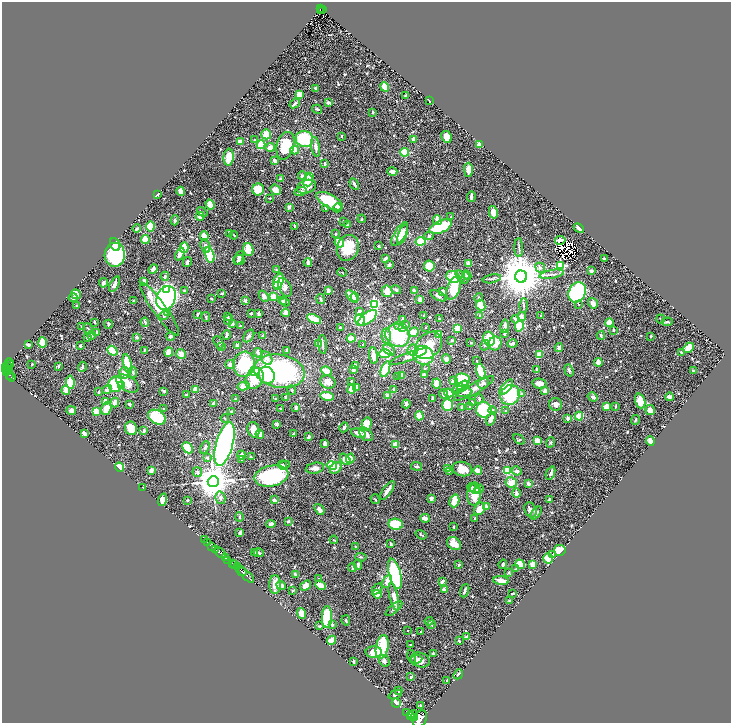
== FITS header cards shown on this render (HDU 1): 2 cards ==
NAXIS1  =                 1457
NAXIS2  =                 1442

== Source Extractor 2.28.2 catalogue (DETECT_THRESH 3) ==
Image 1457 x 1442 px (HDU 1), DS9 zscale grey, zoomed out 1/2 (1 PNG px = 2 x 2 image px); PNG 733 x 725 px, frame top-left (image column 1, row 1442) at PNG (2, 2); each listed source drawn as its Kron ellipse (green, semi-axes under 4 px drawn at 4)
Background 0.927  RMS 0.029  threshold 0.0872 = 3 sigma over >= 5 px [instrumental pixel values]
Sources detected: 760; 39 cannot appear on this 1/2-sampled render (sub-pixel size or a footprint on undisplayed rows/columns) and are neither listed nor drawn; of the other 721, the 500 brightest by FLUX_AUTO listed and drawn (221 fainter detections omitted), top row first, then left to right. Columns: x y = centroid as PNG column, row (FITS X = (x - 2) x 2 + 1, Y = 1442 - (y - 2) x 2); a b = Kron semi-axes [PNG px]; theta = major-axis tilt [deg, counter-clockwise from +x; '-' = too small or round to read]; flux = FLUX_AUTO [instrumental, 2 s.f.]
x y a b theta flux
320 9 2 1 - 22
322 10 3 1 - 14
321 11 2 1 - 6.6
385 87 5 3 - 130
315 88 2 2 - 8.5
299 95 4 3 - 91
406 95 2 2 - 9.8
429 101 3 2 - 5.1
295 103 5 2 - 11
329 103 4 3 - 26
317 109 5 3 - 10
372 112 3 2 - 14
266 134 5 5 - 74
342 136 4 3 - 5.5
447 137 6 5 - 54
304 139 9 8 - 260
414 139 4 3 - 28
255 140 3 3 - 8.1
240 142 3 3 - 37
480 144 4 3 - 32
261 145 4 4 - 200
285 146 14 8 75 190
270 147 4 3 - 35
316 147 10 4 -81 32
295 150 4 4 - 57
405 152 4 3 - 150
229 157 8 5 84 100
275 161 4 2 - 27
325 164 3 2 - 14
468 170 7 4 -89 43
392 172 5 3 - 37
302 176 4 3 - 13
310 177 4 3 - 45
280 179 3 2 - 14
308 180 6 5 - 120
354 184 6 3 -60 18
307 187 10 6 20 57
258 189 6 6 - 150
275 190 6 4 -38 36
181 191 5 3 - 43
300 192 6 4 20 20
157 194 3 2 - 10
471 197 5 2 - 28
270 198 3 2 - 5.5
330 201 15 6 -29 210
210 205 5 3 - 56
289 207 3 2 - 22
326 208 3 3 - 8.2
337 208 4 3 - 24
202 212 6 3 -37 6.8
493 212 6 4 -78 66
200 216 4 3 - 26
451 217 3 2 - 8.6
362 219 4 3 - 6.1
175 220 5 4 - 8.1
437 220 5 3 - 38
343 221 2 2 - 17
347 225 2 2 - 16
150 226 5 4 - 250
295 226 2 2 - 12
441 227 12 6 24 320
137 228 4 2 - 11
579 228 6 3 -47 25
229 234 4 2 - 9.3
336 234 4 3 - 7.9
400 234 13 5 59 73
234 235 4 2 - 6.2
403 235 10 4 69 63
204 236 4 3 - 46
429 236 5 4 - 14
145 239 4 4 - 93
560 240 5 3 - 16
421 241 5 3 - 170
339 243 5 4 - 120
115 244 7 4 -67 33
205 246 6 4 -66 22
379 246 3 2 - 9.3
184 247 5 4 - 98
348 248 13 10 70 150
519 248 9 2 -90 9
248 250 6 5 - 93
180 254 7 3 65 39
115 255 12 10 86 590
209 255 8 4 -73 260
239 258 7 3 62 20
385 259 3 2 - 16
604 259 3 2 - 9.2
239 260 5 5 - 27
187 262 5 2 - 10
308 262 4 3 - 17
468 264 3 3 - 27
389 265 4 3 - 16
429 266 5 5 - 92
560 266 3 3 - 450
540 268 5 4 - 13
153 269 5 4 - 26
276 270 3 2 - 5.4
591 271 4 3 - 9
342 272 4 2 - 5.1
552 274 12 3 10 16
467 275 5 3 - 11
165 276 4 3 - 16
460 276 6 4 -58 12
453 277 7 5 -34 160
521 277 6 6 - 28000
465 278 6 4 66 12
492 279 9 3 11 9.9
144 281 4 3 - 41
278 281 8 5 69 110
103 283 5 3 - 16
114 284 8 4 63 21
278 285 3 3 - 350
285 287 10 6 -65 38
454 288 12 6 69 170
167 290 4 4 - 480
328 290 3 3 - 19
396 290 5 4 - 7.8
184 291 3 3 - 5.1
387 291 6 5 - 61
414 291 3 3 - 21
442 292 3 3 - 32
577 292 10 8 63 610
222 293 4 2 - 7.6
76 294 5 4 - 24
264 296 6 4 -51 19
438 296 9 4 -28 17
273 297 4 3 - 44
352 297 7 3 -45 71
355 297 5 4 - 89
73 298 4 4 - 12
166 298 12 9 68 2200
211 298 3 3 - 7.4
478 298 4 4 - 7.9
321 299 5 3 - 10
133 300 3 3 - 5.7
420 300 3 3 - 36
245 301 3 2 - 16
283 301 4 4 - 11
285 302 5 4 - 15
593 303 5 4 - 27
374 304 4 3 - 770
579 304 4 3 - 6.3
481 305 6 4 -63 83
523 305 7 3 88 7
77 306 2 2 - 16
160 309 32 7 -54 180
359 311 4 3 - 11
168 313 3 3 - 8.9
251 313 3 3 - 7.1
286 313 4 2 - 50
197 314 3 2 - 9.4
259 314 3 2 - 34
164 315 5 4 - 14
424 315 2 2 - 6.4
541 315 2 2 - 5.3
227 316 3 2 - 5.2
480 316 4 3 - 13
522 316 4 4 - 21
206 317 5 3 - 6.3
368 318 11 5 37 290
229 319 5 3 - 30
314 319 7 3 -26 190
403 319 3 2 - 9.7
439 319 3 2 - 11
515 319 4 3 - 19
660 319 4 2 - 5.4
360 320 6 5 - 130
95 322 3 2 - 5.2
145 322 4 3 - 9.8
667 322 6 3 3 8.6
233 323 3 2 - 23
609 323 4 3 - 81
108 324 4 3 - 7.8
405 324 3 3 - 10
399 325 3 3 - 6
82 326 3 2 - 6.8
240 326 3 2 - 5.9
505 326 7 3 81 22
519 326 5 4 - 120
340 327 2 2 - 7.6
402 327 3 3 - 18
426 327 2 2 - 5.1
457 328 4 4 - 78
88 329 5 2 - 6.9
614 330 3 3 - 9.6
414 332 5 4 - 64
96 333 4 3 - 12
504 333 4 3 - 20
439 334 3 3 - 62
91 335 4 3 - 7.7
227 335 5 3 - 18
397 335 12 11 - 300
601 335 4 2 - 6.6
171 336 4 3 - 12
249 336 7 4 55 16
263 336 4 3 - 9.2
386 336 7 4 87 19
651 336 4 3 - 6.9
136 337 3 3 - 13
88 338 3 3 - 17
351 338 4 3 - 56
489 339 7 5 -73 200
452 340 3 2 - 9.9
42 343 5 3 - 87
219 343 7 3 -61 8.3
471 343 3 2 - 8.4
495 343 7 6 - 57
318 344 3 2 - 15
323 344 9 2 -85 11
363 344 2 2 - 7.6
512 344 5 4 - 13
28 345 3 2 - 14
237 345 4 4 - 16
428 345 15 11 47 110
485 345 5 3 - 12
80 346 2 2 - 13
221 347 3 3 - 6.8
559 348 4 4 - 19
688 348 6 4 47 61
144 350 2 2 - 6
287 350 4 2 - 12
389 350 7 4 -39 17
413 350 5 5 - 15
112 351 5 4 - 150
169 352 4 4 - 56
681 352 3 2 - 6.8
258 353 5 3 - 17
181 354 5 5 - 33
385 354 6 4 2 170
539 354 4 4 - 37
423 355 10 9 - 250
373 356 8 3 -84 52
408 357 20 3 20 29
266 358 7 5 -56 24
446 359 5 3 - 24
477 361 2 2 - 6.1
9 362 4 2 - 83
598 362 4 4 - 50
9 364 3 2 - 140
32 364 2 2 - 21
127 364 10 4 -76 210
230 364 4 4 - 23
244 364 12 11 - 370
59 366 4 3 - 5.3
355 366 3 3 - 42
5 367 2 2 - 340
8 367 3 2 - 180
82 367 5 3 - 12
385 369 8 3 70 200
425 369 4 3 - 5.9
6 370 2 2 - 290
353 370 3 3 - 14
536 370 4 2 - 16
569 370 6 3 -72 9.4
8 371 2 2 - 61
255 371 5 5 - 51
279 371 25 16 -10 860
326 371 6 3 -23 45
481 371 7 3 -73 180
693 371 3 2 - 9.9
6 372 4 2 - 380
124 373 5 5 - 55
133 373 6 4 -82 12
9 375 2 2 - 150
267 375 9 7 -60 170
401 375 3 2 - 53
424 375 2 2 - 66
398 376 4 3 - 5.6
11 377 4 1 - 140
254 379 11 8 57 130
462 380 7 6 - 180
351 381 3 2 - 5.1
454 381 4 3 - 31
70 382 6 4 -84 130
328 382 8 6 -19 35
127 383 12 7 -31 66
483 383 6 5 - 15
116 384 8 7 - 230
436 384 5 3 - 73
540 384 7 5 -12 35
122 386 3 3 - 14
243 386 6 4 13 61
463 386 6 4 51 18
506 387 9 4 49 95
356 388 4 3 - 17
458 388 5 4 - 17
195 389 4 3 - 42
352 389 5 3 - 67
394 389 2 2 - 13
474 389 23 5 30 55
66 390 4 3 - 53
107 390 5 4 - 39
292 390 5 3 - 5.9
164 391 4 2 - 7.4
545 391 4 4 - 17
99 392 3 2 - 7.8
464 392 8 4 7 13
448 393 5 3 - 68
444 394 5 3 - 21
522 394 3 3 - 20
187 395 3 3 - 18
510 395 10 9 - 270
327 396 7 3 -9 170
387 396 3 2 - 36
286 397 2 2 - 23
592 397 5 4 - 15
669 397 4 3 - 23
433 398 3 2 - 15
235 399 3 2 - 5.7
276 399 4 3 - 5.2
479 399 4 3 - 7.8
106 401 4 3 - 33
640 401 7 5 -71 100
115 403 5 4 - 40
214 403 4 3 - 27
472 403 3 3 - 9
129 404 3 2 - 14
406 404 4 3 - 24
555 404 6 6 - 23
448 405 5 5 - 180
606 406 4 3 - 75
615 406 4 2 - 7.1
462 407 3 3 - 16
470 407 4 3 - 7.3
296 408 3 3 - 16
106 409 7 5 71 87
164 409 4 3 - 5.8
281 409 3 2 - 7.4
71 410 5 4 - 19
484 410 8 7 - 270
492 410 4 3 - 10
650 410 5 4 - 33
96 411 4 3 - 120
506 411 4 3 - 6.7
231 412 3 2 - 7.4
419 416 4 4 - 75
579 416 4 4 - 80
157 417 9 6 -31 210
225 419 4 3 - 5.6
491 419 7 4 69 31
568 419 3 3 - 17
635 420 5 2 - 7.1
277 424 2 2 - 12
367 424 6 5 - 85
344 427 5 2 - 13
131 428 7 6 - 91
144 430 3 3 - 12
254 430 8 6 -74 52
84 433 4 3 - 18
358 433 8 3 -18 38
260 434 4 3 - 49
293 434 3 2 - 17
366 434 8 5 -47 31
309 437 3 3 - 13
519 439 6 2 -34 5.8
537 440 3 3 - 55
650 441 5 4 - 21
551 442 5 3 - 6.8
224 444 22 8 75 2800
325 444 4 3 - 27
395 445 3 3 - 57
205 447 6 4 63 10
187 448 6 4 -46 130
241 455 4 3 - 17
251 457 3 2 - 5.2
207 458 4 3 - 6.5
345 459 6 4 -51 45
350 459 5 4 - 84
242 460 4 3 - 8
282 465 4 3 - 6.6
284 465 5 3 - 7.7
332 465 5 4 - 210
417 466 5 2 - 14
120 467 5 4 - 77
315 468 9 5 11 32
336 468 7 5 42 29
447 469 4 3 - 15
462 469 10 7 -14 75
151 470 4 3 - 19
478 470 4 3 - 50
507 470 4 3 - 110
449 471 3 3 - 7.8
517 471 5 4 - 15
197 472 5 4 - 14
550 473 7 3 68 18
271 476 17 10 11 520
213 481 5 5 - 16000
511 482 5 5 - 54
528 483 4 3 - 20
143 487 2 2 - 5.2
472 487 4 3 - 24
475 489 5 3 - 29
479 489 5 4 - 14
387 490 11 3 56 38
516 493 5 3 - 21
474 494 11 7 84 150
220 498 6 5 - 17
431 498 3 3 - 17
375 499 5 2 - 5.5
163 500 6 4 72 35
187 500 3 2 - 7.4
274 500 3 3 - 18
549 500 4 3 - 14
454 501 6 4 72 92
486 506 4 3 - 26
319 509 6 3 -50 33
479 509 7 5 57 68
530 510 8 5 -64 25
536 513 7 3 52 20
239 517 5 3 - 6.2
425 518 5 3 - 36
475 518 3 3 - 8.2
288 521 3 3 - 11
271 524 4 3 - 19
396 524 7 5 -8 240
453 527 3 2 - 5.3
240 533 3 2 - 14
421 535 6 3 -34 6
204 540 2 2 - 200
334 540 4 3 - 5.2
208 543 3 1 - 140
391 544 4 2 - 9.2
454 544 7 6 - 89
212 546 4 2 - 1400
356 546 3 2 - 6.3
215 549 2 2 - 220
560 550 6 5 - 80
220 553 6 3 -45 2100
255 553 2 2 - 5.6
259 553 5 2 - 13
553 554 4 3 - 8.9
225 557 4 3 - 620
361 557 6 3 -7 7.5
548 558 5 4 - 76
228 560 3 2 - 400
232 563 3 2 - 930
503 564 5 3 - 10
520 564 5 4 - 82
533 564 3 3 - 77
235 565 3 1 - 220
358 565 5 3 - 13
459 565 3 3 - 6.6
237 567 4 2 - 270
352 568 4 3 - 8
516 569 4 3 - 5.7
241 571 5 2 - 1700
509 573 4 3 - 6.4
295 574 4 3 - 13
395 574 15 6 -75 710
246 575 10 2 -44 1500
319 578 2 2 - 5.3
501 580 8 4 -4 44
387 581 7 4 67 36
442 581 4 2 - 12
275 584 9 5 90 60
281 585 5 4 - 24
320 585 5 3 - 59
306 586 6 4 33 43
377 589 6 4 46 17
293 590 4 3 - 7.8
444 590 4 3 - 22
465 591 7 2 69 12
513 593 4 2 - 6.7
377 594 5 4 - 64
394 597 14 4 -77 54
510 601 2 2 - 8.7
394 609 10 3 40 16
301 614 5 4 - 37
327 617 11 5 89 340
346 620 5 2 - 5.5
429 621 4 3 - 7.8
332 625 3 3 - 8.3
431 625 4 3 - 7.7
320 626 3 2 - 7.8
408 630 2 2 - 5
421 632 3 2 - 5.7
467 637 4 3 - 15
332 640 5 3 - 98
459 641 3 2 - 5.8
410 644 2 2 - 5.5
382 647 12 6 80 210
374 652 8 5 -1 97
434 654 3 2 - 12
412 656 7 3 -77 10
417 659 6 4 8 13
420 660 10 7 -20 42
354 661 3 2 - 6.9
384 661 6 5 - 16
458 674 5 3 - 14
411 677 3 2 - 12
447 680 2 2 - 6.8
399 691 4 3 - 9.8
395 694 7 3 22 12
396 703 4 3 - 58
421 705 2 2 - 5.2
406 712 2 2 - 85
410 715 4 2 - 1400
413 715 5 2 - 1500
414 718 3 2 - 1100
420 719 9 6 59 7400
At the frame edge (FLAGS 8, measured only in part): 1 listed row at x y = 420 719
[221 fainter detections neither listed nor drawn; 39 sub-pixel or undisplayed-footprint detections neither listed nor drawn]